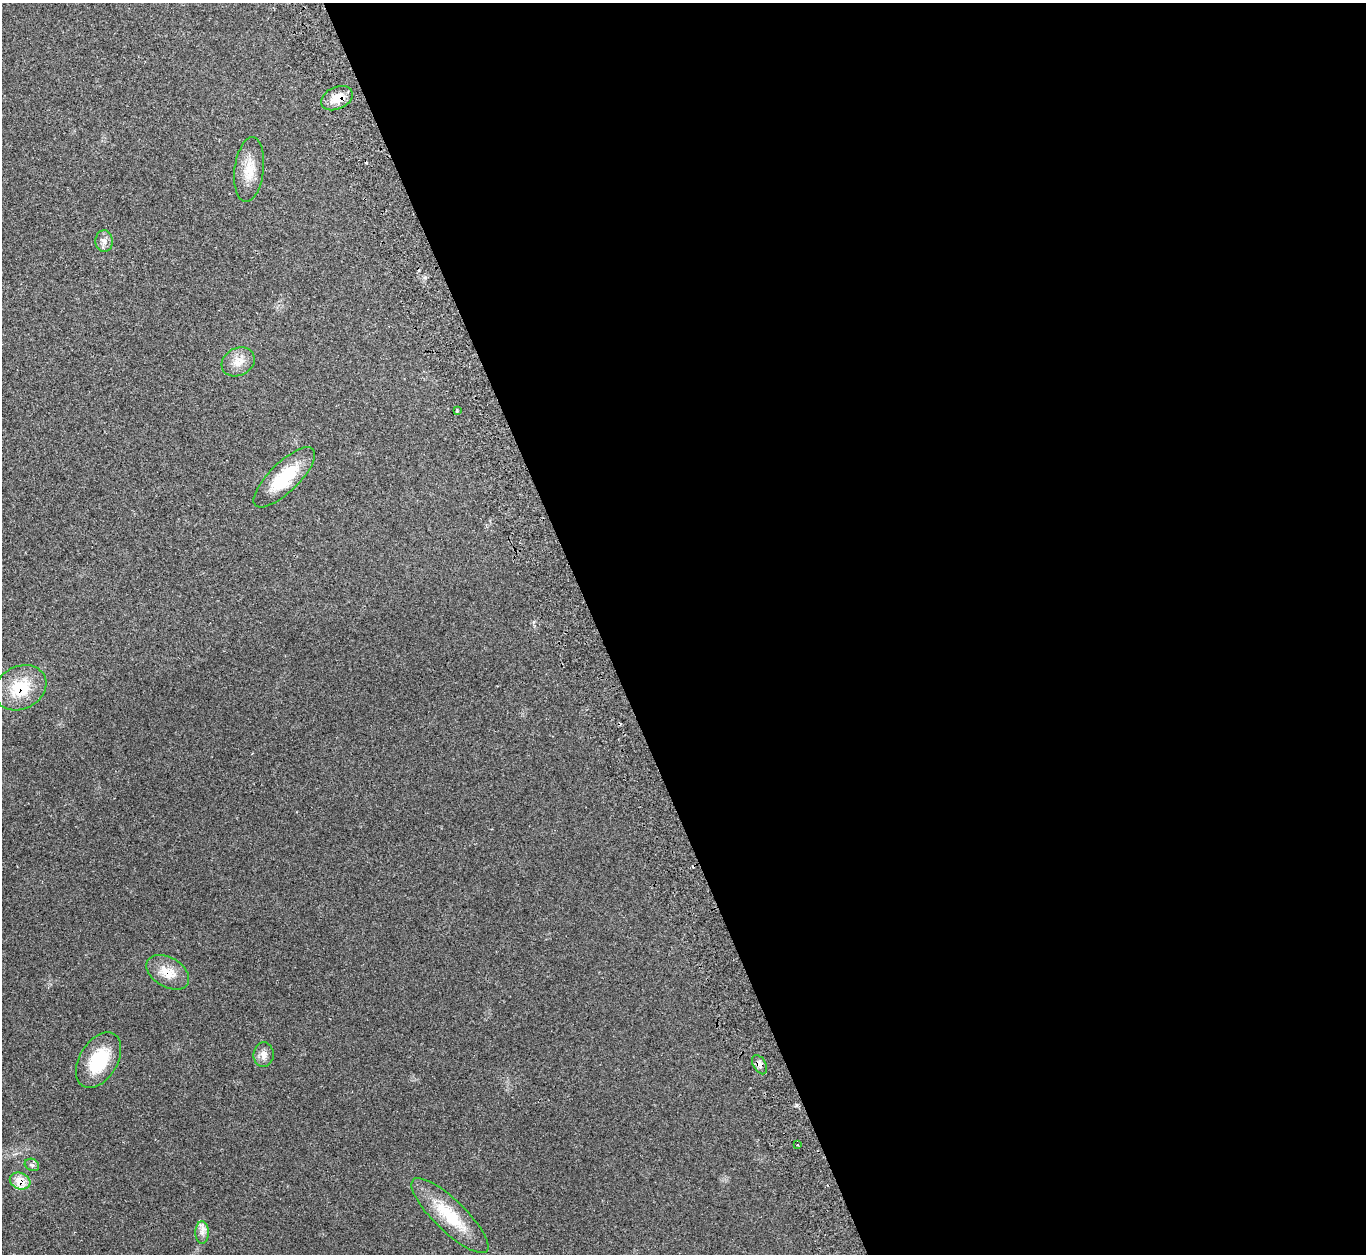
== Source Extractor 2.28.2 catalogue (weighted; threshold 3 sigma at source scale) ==
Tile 8 of 4 x 4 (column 4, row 2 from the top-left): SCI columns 4160-5523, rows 2691-3942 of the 5583 x 5512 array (HDU 1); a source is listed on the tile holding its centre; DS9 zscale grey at full resolution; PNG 1368 x 1256 px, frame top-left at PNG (2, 3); each listed source drawn as its Kron ellipse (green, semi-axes under 4 px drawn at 4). Shown black and unused: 56% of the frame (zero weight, under 2 of 3 exposures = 4% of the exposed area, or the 3 px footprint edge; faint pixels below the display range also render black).
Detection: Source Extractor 2.28.2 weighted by HDU 2 'WHT'; one run over the whole footprint, this tile lists its part. Background 0.11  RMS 0.0081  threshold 0.0363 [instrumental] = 3 sigma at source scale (4.5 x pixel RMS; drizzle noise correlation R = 1.50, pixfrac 1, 0.05/0.05 arcsec/px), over >= 5 px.
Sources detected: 18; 2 cosmic-ray / hot-pixel residue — neither listed nor drawn; the other 16 listed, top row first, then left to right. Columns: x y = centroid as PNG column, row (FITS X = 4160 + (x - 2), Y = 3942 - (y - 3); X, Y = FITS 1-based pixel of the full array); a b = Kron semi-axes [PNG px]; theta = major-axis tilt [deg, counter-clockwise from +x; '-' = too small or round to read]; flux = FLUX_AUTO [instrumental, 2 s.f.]
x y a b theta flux
337 98 16 11 24 12
249 170 32 14 83 16
104 241 11 8 -87 4.4
238 362 17 13 28 10
457 411 3 3 - 0.81
284 477 40 15 44 38
20 688 27 21 27 30
168 972 23 14 -31 15
264 1055 12 10 85 5.4
99 1060 30 19 59 36
760 1065 10 6 -62 3.3
797 1145 3 2 - 0.87
32 1165 7 6 - 2.2
20 1181 10 8 -22 9.8
450 1216 51 16 -44 36
202 1232 11 7 -90 4.2
Overlapping masked pixels (flux is a lower limit): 4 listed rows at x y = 337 98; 20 688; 168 972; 20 1181